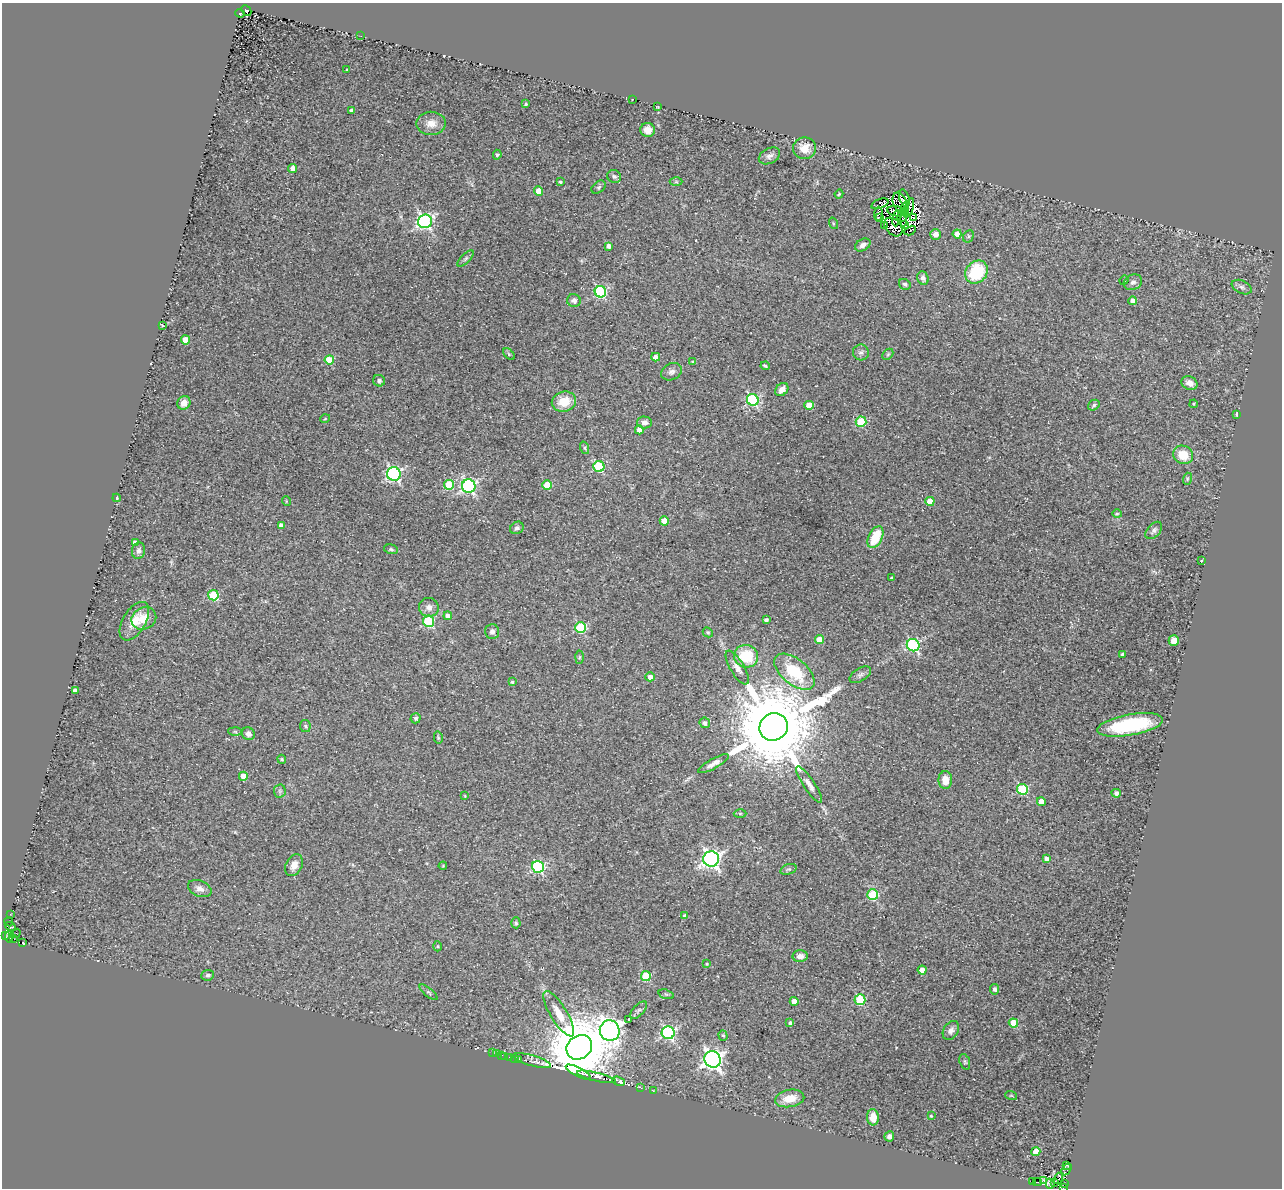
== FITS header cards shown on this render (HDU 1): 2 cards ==
NAXIS1  =                 1280
NAXIS2  =                 1186

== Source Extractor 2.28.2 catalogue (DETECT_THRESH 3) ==
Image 1280 x 1186 px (HDU 1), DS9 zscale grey, 1 PNG px = 1 image px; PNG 1284 x 1190 px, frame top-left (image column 1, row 1186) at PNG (2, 3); each listed source drawn as its Kron ellipse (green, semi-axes under 4 px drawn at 4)
Background 0.00953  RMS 0.015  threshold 0.0443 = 3 sigma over >= 5 px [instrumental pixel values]
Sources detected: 219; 10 with non-positive FLUX_AUTO (blend fragments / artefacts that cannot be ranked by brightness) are neither listed nor drawn; the other 209 listed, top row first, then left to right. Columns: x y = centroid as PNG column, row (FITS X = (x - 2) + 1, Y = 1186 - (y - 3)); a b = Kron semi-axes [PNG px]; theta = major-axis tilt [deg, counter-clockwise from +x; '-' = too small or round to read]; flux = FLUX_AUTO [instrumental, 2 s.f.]
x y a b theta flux
246 10 6 4 -45 220
240 13 4 3 - 220
361 36 2 2 - 5.2
347 70 3 3 - 1.4
632 99 2 2 - 0.53
526 104 3 3 - 1.3
658 107 3 2 - 1
352 110 4 3 - 3.3
431 123 15 11 1 10
648 130 7 7 - 8.3
805 148 11 11 - 16
497 155 5 4 - 1.6
769 156 11 7 27 4.4
293 168 4 4 - 6.5
614 176 7 6 - 2.3
560 182 3 2 - 1.1
676 182 6 4 -1 1.3
599 187 8 5 41 2.1
539 191 5 4 - 13
839 194 4 4 - 1.2
904 198 9 5 -74 5.7
900 203 11 7 -66 4.5
880 204 9 4 19 5.8
909 208 10 3 71 2.1
905 209 6 3 -89 2.6
897 211 9 5 -10 8.2
878 214 7 3 86 6
879 217 3 2 - 1.8
897 218 8 3 79 0.081
902 218 8 5 -84 1.9
913 218 4 3 - 1.3
425 221 7 6 - 230
833 223 6 4 -73 1.3
904 225 3 2 - 3.1
885 226 3 3 - 4.4
893 227 11 7 -46 3.4
910 231 6 2 29 0.85
936 234 5 5 - 5.3
957 234 4 4 - 9.8
968 236 6 5 - 1.7
863 245 8 5 31 4.5
609 246 4 3 - 3.9
466 258 10 4 45 2.4
976 272 12 10 47 50
923 278 7 5 -69 3.8
1124 280 5 4 - 1.2
1133 282 9 7 23 3.9
905 284 6 5 - 2
1242 287 10 6 -25 4
600 292 6 5 - 110
574 301 7 6 - 4.1
1133 301 4 4 - 7.5
162 325 3 2 - 0.85
186 340 4 4 - 16
861 352 8 8 - 3.4
509 354 7 4 -46 1.5
888 354 6 4 45 1.5
656 357 4 4 - 6.8
329 360 4 4 - 28
693 362 4 3 - 1.7
765 366 4 3 - 1.6
672 372 11 8 24 4.2
379 381 6 5 - 2.6
1189 383 8 6 -26 8
782 389 7 5 48 7.4
753 400 6 5 - 120
564 402 12 10 12 20
184 403 7 6 - 8.2
1194 404 4 3 - 1.2
809 405 4 4 - 19
1094 405 6 5 - 1.9
1236 414 4 2 - 1.3
325 419 5 3 - 0.83
645 422 7 6 - 4.8
861 422 5 5 - 55
639 430 4 4 - 6.1
585 448 6 4 -72 1.5
1183 455 10 9 - 18
599 466 5 5 - 82
394 474 7 6 - 200
1187 479 6 4 72 1.3
449 485 5 5 - 43
547 485 4 4 - 22
469 486 7 6 - 220
117 498 4 4 - 0.99
286 501 5 3 - 0.87
930 501 4 4 - 20
1117 514 4 4 - 1.2
664 521 4 4 - 13
281 525 4 4 - 3.2
517 528 7 6 - 2.8
1154 530 10 6 49 3.5
875 537 12 6 63 29
135 542 4 4 - 3.2
391 549 7 4 -15 1.8
139 551 8 6 76 3.8
1201 561 3 2 - 0.63
891 578 3 3 - 1.3
213 595 5 5 - 55
429 607 10 9 - 5.5
448 616 4 4 - 4.5
144 618 13 11 29 15
766 620 4 3 - 2.7
134 621 21 11 59 17
428 621 5 5 - 85
580 627 5 5 - 65
492 631 7 7 - 4.1
708 632 5 4 - 1.4
820 640 4 4 - 16
1174 641 5 5 - 9.6
913 645 6 6 - 140
1123 654 4 3 - 3
746 656 12 11 - 37
579 657 6 4 88 1.5
737 668 19 7 -59 6.8
794 672 24 12 -39 44
860 675 12 6 31 3.3
650 677 4 4 - 6.3
512 682 4 4 - 1.4
75 691 4 4 - 6.3
416 718 5 5 - 2.2
705 723 5 5 - 3.5
1130 725 33 10 10 86
305 726 6 5 - 1.8
774 727 14 13 - 21000
235 732 7 4 -2 1.5
248 734 7 6 - 4.1
438 737 6 4 -79 1.3
282 759 5 3 - 1.2
713 764 17 5 29 5.8
243 776 4 4 - 15
945 780 9 7 -88 10
809 785 21 5 -56 6.7
1022 789 5 5 - 72
280 791 6 6 - 2.2
1116 793 5 4 - 3.9
465 796 4 3 - 0.94
1041 802 4 4 - 9.8
740 813 6 4 -1 1.5
711 859 8 8 - 380
1046 859 4 4 - 3.1
294 865 11 8 62 8.6
443 866 4 3 - 0.84
538 867 6 6 - 120
788 869 8 5 18 2.1
200 888 12 7 -23 5.9
873 895 5 5 - 66
10 914 2 2 - 3.6
684 915 3 2 - 1
9 922 4 3 - 24
516 923 5 4 - 1.6
10 926 6 3 -29 19
16 933 5 2 - 8.2
5 935 2 2 - 27
9 936 6 2 81 11
13 938 4 2 - 4.8
22 943 3 2 - 10
437 946 5 3 - 1.2
800 956 7 6 - 5.4
707 964 4 3 - 0.95
922 970 4 4 - 10
208 975 6 5 - 2.2
646 976 5 5 - 51
994 989 5 4 - 3.1
428 992 11 4 -40 2
666 994 8 4 -18 1.8
860 1000 5 5 - 73
794 1001 4 4 - 8.5
638 1010 11 5 47 2.8
559 1014 26 8 -59 16
629 1019 3 2 - 1.2
790 1023 4 4 - 2.2
1013 1023 5 4 - 19
951 1030 10 7 58 4.6
610 1031 10 10 - 630
668 1033 6 6 - 170
723 1035 5 4 - 1.6
579 1047 13 11 38 12000
492 1053 3 2 - 2.3
497 1054 3 2 - 1.3
501 1055 3 2 - 4
505 1056 2 2 - 3
509 1057 2 2 - 4
514 1058 2 2 - 4.6
519 1059 3 2 - 12
712 1059 8 8 - 490
532 1061 20 5 -16 96
965 1062 8 5 -71 1.7
578 1072 14 4 -27 82
596 1077 20 3 -13 86
618 1081 6 3 -24 18
641 1088 3 2 - 12
653 1091 2 2 - 4.9
1011 1095 6 3 -19 0.89
790 1098 15 8 10 17
931 1116 4 3 - 0.91
873 1117 8 6 -86 13
889 1136 5 5 - 3.8
1036 1152 4 4 - 17
1066 1165 3 3 - 140
1067 1169 6 3 56 180
1059 1178 6 3 72 100
1043 1180 3 3 - 89
1032 1181 3 2 - 41
1037 1182 4 2 - 140
1054 1183 3 2 - 9.9
1064 1183 3 2 - 130
1050 1184 5 2 - 130
1063 1187 3 2 - 36
At the frame edge (FLAGS 8, measured only in part): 1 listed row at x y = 1063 1187
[10 non-positive-flux detections neither listed nor drawn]